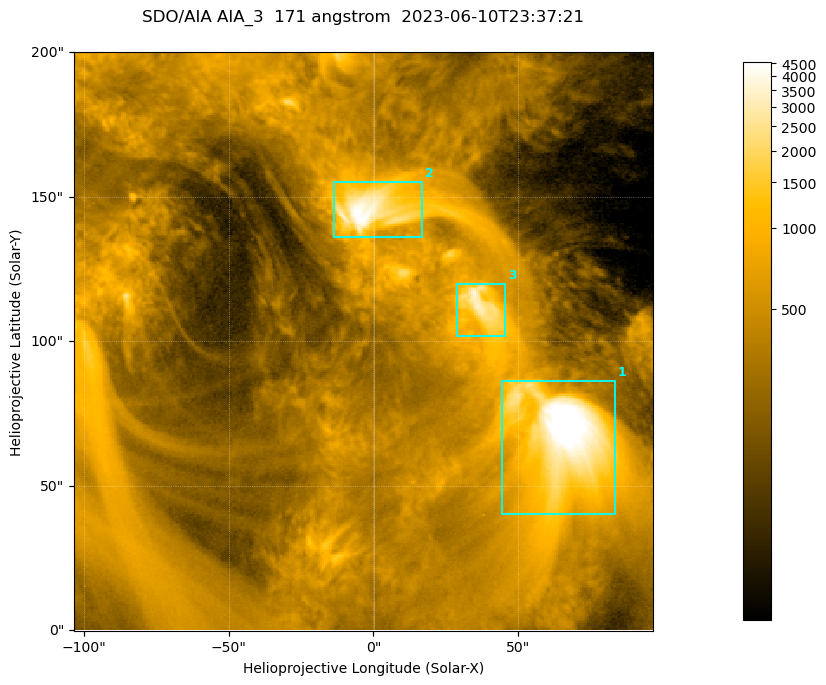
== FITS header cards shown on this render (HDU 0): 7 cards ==
TELESCOP= 'SDO/AIA '           / For AIA: SDO/AIA
INSTRUME= 'AIA_3   '           / For AIA: AIA_ATA1, AIA_ATA2, AIA_ATA3 or AIA_AT
WAVELNTH=                  171 / [angstrom] Wavelength
WAVEUNIT= 'angstrom'           / Wavelength unit: angstrom
DATE-OBS= '2023-06-10T23:37:21.351' / [ISO] Date when observation started; ISO 8
CTYPE1  = 'HPLN-TAN'           / CTYPE1; Typically HPLN
CTYPE2  = 'HPLT-TAN'           / CTYPE2; Typically HPLT

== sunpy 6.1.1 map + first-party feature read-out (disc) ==
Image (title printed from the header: SDO/AIA AIA_3  171 angstrom  2023-06-10T23:37:21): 334 x 334 px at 0.599 arcsec/px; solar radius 945 arcsec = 1577 px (partial field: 1.4% of the solar disc is inside the frame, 100% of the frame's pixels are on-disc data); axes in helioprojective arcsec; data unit not stated in the header (colour bar unlabelled)
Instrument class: DISC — disc imager (sunpy class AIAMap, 171 A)
Bright regions (active regions / flare kernels): reference = the on-disc median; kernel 3 px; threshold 5 sigma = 1092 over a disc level ~353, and >= 1.15x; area >= 111 px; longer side >= 4 px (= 2.4 arcsec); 3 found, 3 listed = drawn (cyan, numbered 1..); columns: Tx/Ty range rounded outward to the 2 arcsec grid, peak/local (2 s.f.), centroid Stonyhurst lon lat
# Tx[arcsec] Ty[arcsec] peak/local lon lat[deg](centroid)
1 44..84 40..86 18 +4 +4
2 -14..18 136..156 13 +0 +9
3 28..46 102..120 10 +2 +7